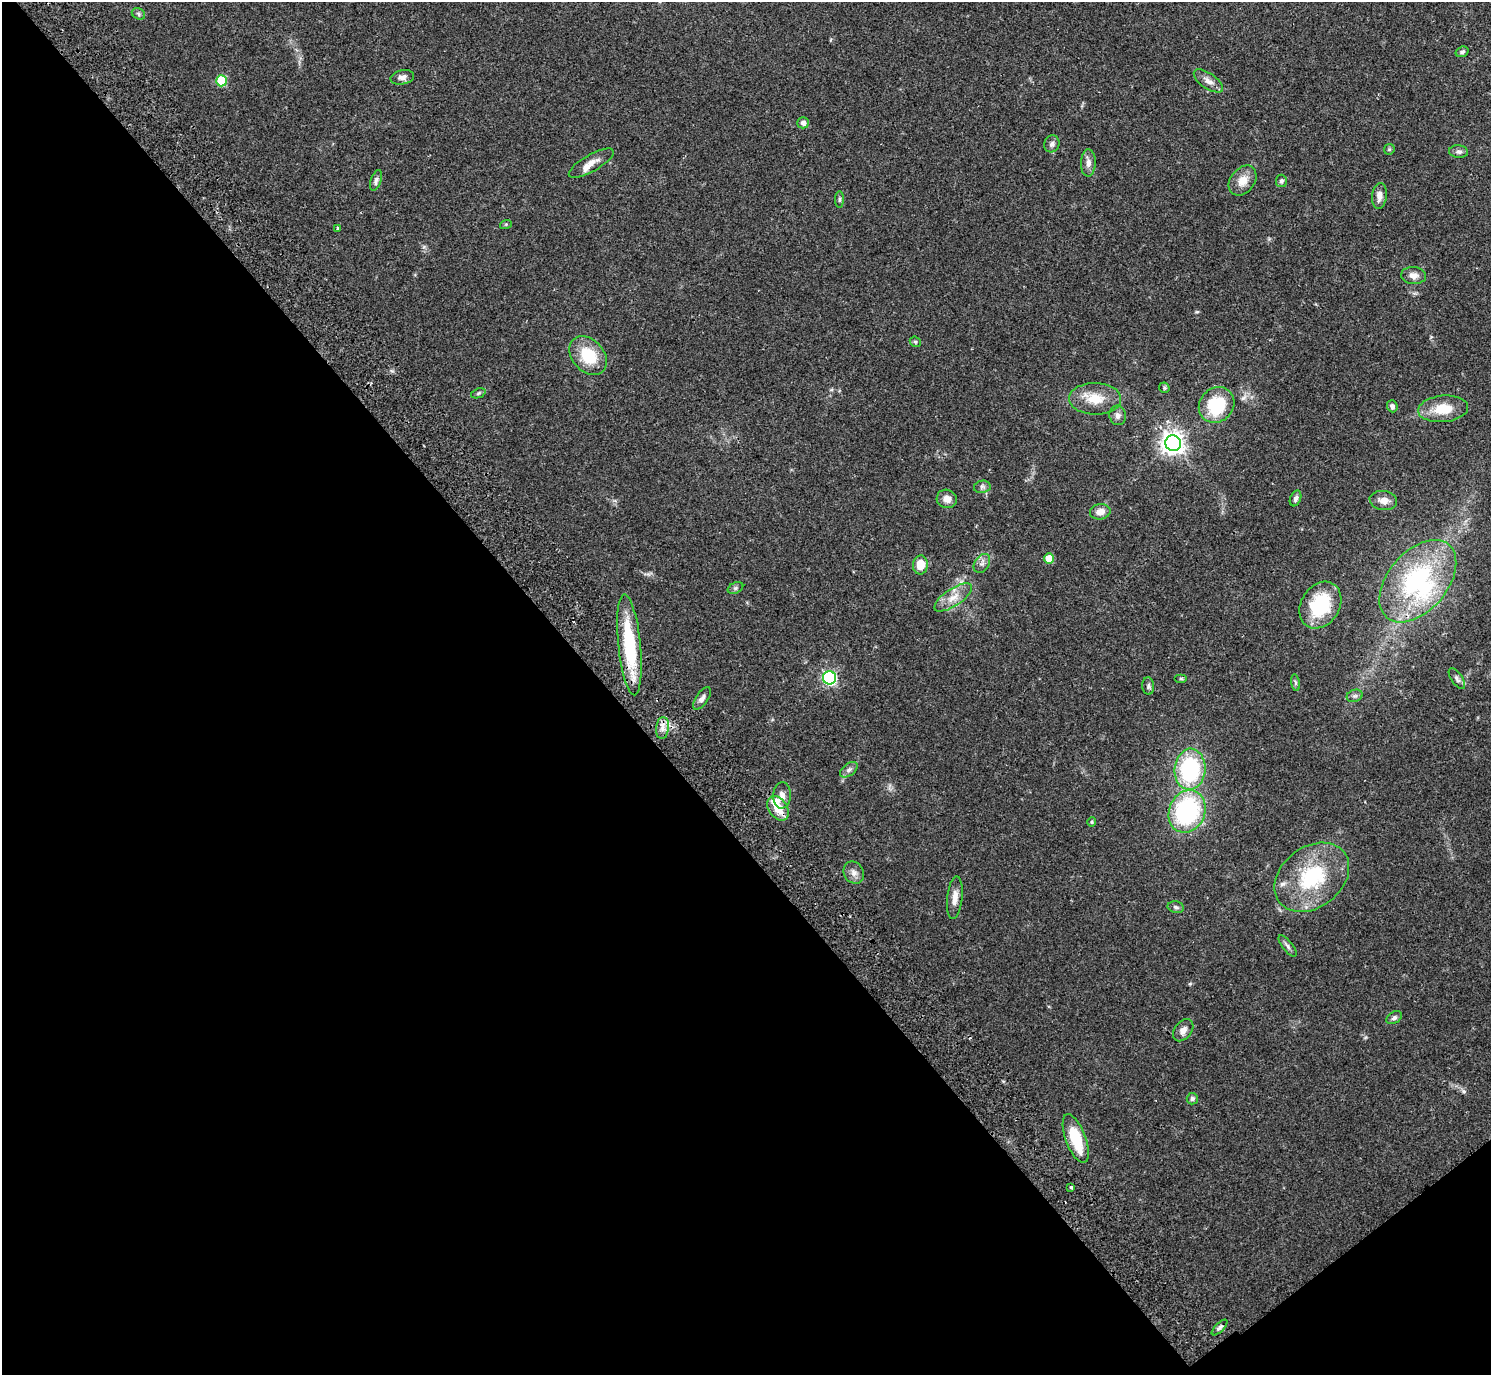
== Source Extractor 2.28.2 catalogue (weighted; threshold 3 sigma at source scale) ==
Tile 14 of 4 x 4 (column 2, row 4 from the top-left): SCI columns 1536-3024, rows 203-1575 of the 6052 x 6035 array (HDU 1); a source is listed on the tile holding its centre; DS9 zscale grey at full resolution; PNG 1493 x 1377 px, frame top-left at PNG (2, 2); each listed source drawn as its Kron ellipse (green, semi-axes under 4 px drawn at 4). Shown black and unused: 42% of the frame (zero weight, under 2 of 3 exposures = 3% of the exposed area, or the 3 px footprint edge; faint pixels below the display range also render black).
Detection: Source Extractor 2.28.2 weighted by HDU 2 'WHT'; one run over the whole footprint, this tile lists its part. Background 0.0812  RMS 0.0059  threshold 0.0267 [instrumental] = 3 sigma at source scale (4.5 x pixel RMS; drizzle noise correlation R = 1.50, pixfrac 1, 0.05/0.05 arcsec/px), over >= 5 px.
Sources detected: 71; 1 inside a brighter object's white glare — neither listed nor drawn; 3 inside a brighter listed object's ellipse — not listed separately; the other 67 listed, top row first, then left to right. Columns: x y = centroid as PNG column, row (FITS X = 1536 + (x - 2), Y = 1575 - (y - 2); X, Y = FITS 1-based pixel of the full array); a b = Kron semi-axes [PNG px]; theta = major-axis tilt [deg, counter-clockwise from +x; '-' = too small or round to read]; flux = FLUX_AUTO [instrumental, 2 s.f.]
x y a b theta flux
138 14 7 5 -25 1.1
1462 52 7 5 19 1.3
402 77 12 7 12 2.9
221 81 5 5 - 30
1208 81 17 8 -34 3.9
803 123 5 5 - 2.4
1052 144 8 7 - 2
1389 149 6 5 - 0.81
1458 152 9 6 -6 1.7
591 163 25 8 30 5.2
1088 163 13 7 88 3.3
376 180 11 5 71 1.8
1243 180 16 12 52 7.1
1281 181 6 5 - 1.4
1379 196 13 7 84 3.9
839 199 8 4 89 1.1
506 224 6 4 18 0.62
338 229 4 3 - 2.3
1414 275 12 8 -4 3.6
915 342 6 5 - 0.86
588 356 22 16 -49 21
1164 388 5 5 - 0.8
478 393 7 4 21 0.98
1095 399 26 16 -1 13
1217 405 19 16 46 31
1392 406 6 5 - 1.7
1443 409 25 13 5 14
1118 415 10 8 -75 2.8
1173 443 8 8 - 440
982 487 8 6 11 1.7
1295 498 8 5 67 1.8
947 499 10 9 - 4.2
1383 501 14 9 -11 4.6
1100 512 10 7 7 4.4
1049 559 5 5 - 12
982 563 10 7 56 2.5
920 565 9 7 83 9.6
1418 581 48 29 49 80
735 588 8 5 27 1.4
953 597 22 8 34 7.5
1320 605 25 19 57 32
629 645 51 11 -84 42
829 678 6 6 - 94
1181 678 6 4 0 0.67
1457 679 12 5 -55 1.9
1295 683 8 4 -81 1
1148 686 9 6 -84 1.4
1355 696 8 6 19 1.6
702 698 13 6 56 2.6
662 728 11 6 84 3.4
1190 769 20 15 86 58
849 770 10 6 38 2
782 795 13 8 86 3.9
778 808 13 9 -54 11
1187 811 22 18 67 75
1092 822 5 4 - 0.66
854 873 11 9 -59 3.5
1312 877 41 30 38 46
955 898 21 7 84 5.1
1176 907 8 6 -13 1.4
1287 946 13 5 -51 1.7
1394 1018 8 5 32 1.5
1183 1030 12 8 51 3.6
1192 1099 5 5 - 1.3
1076 1139 26 10 -69 22
1071 1187 3 3 - 2.6
1220 1327 10 4 45 1.6
Overlapping masked pixels (flux is a lower limit): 1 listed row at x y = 629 645